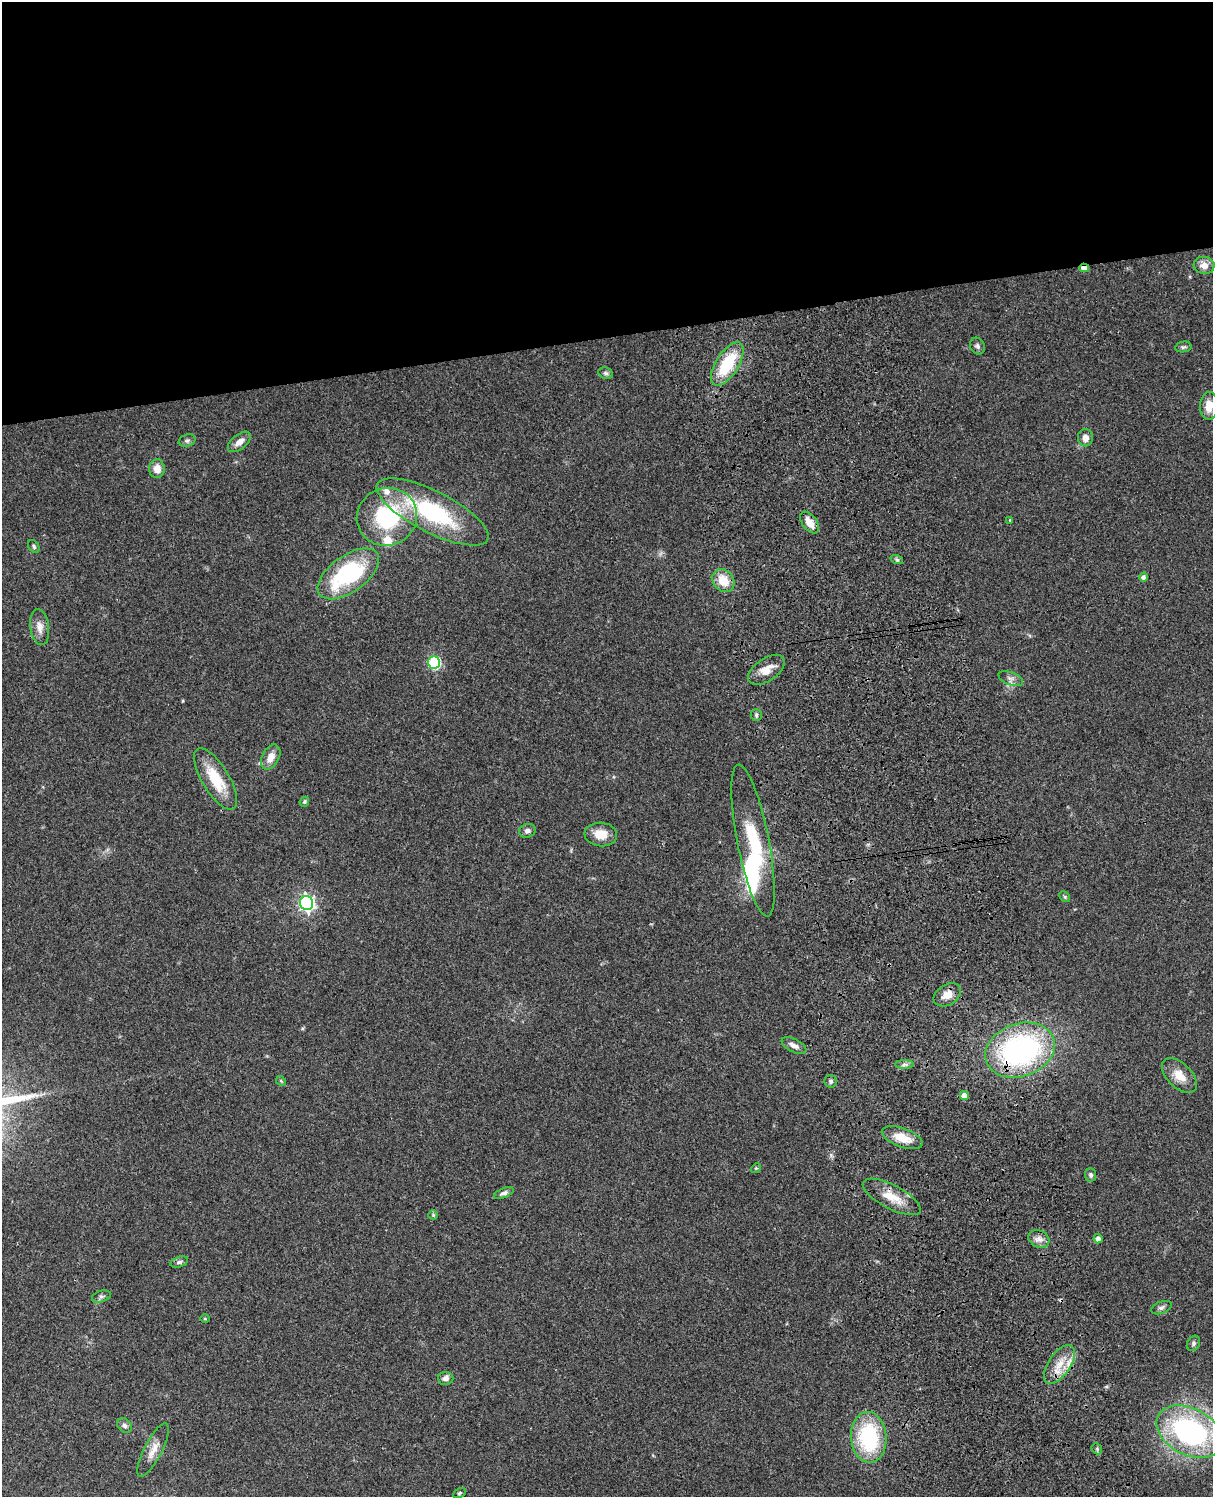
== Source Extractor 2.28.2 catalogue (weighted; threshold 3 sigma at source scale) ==
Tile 2 of 4 x 3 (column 2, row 1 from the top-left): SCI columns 1334-2544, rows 3269-4763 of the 5086 x 4928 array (HDU 1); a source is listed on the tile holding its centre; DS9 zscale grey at full resolution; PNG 1215 x 1499 px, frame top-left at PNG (2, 2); each listed source drawn as its Kron ellipse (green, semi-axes under 4 px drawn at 4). Shown black and unused: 23% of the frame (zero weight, under 3 of 4 exposures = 6% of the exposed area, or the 3 px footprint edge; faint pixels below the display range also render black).
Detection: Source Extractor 2.28.2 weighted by HDU 2 'WHT'; one run over the whole footprint, this tile lists its part. Background 0.0753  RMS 0.0059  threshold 0.0264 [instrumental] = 3 sigma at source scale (4.5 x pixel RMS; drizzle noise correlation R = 1.50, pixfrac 1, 0.05/0.05 arcsec/px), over >= 5 px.
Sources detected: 66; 1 inside a brighter object's white glare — neither listed nor drawn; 3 inside a brighter listed object's ellipse — not listed separately; the other 62 listed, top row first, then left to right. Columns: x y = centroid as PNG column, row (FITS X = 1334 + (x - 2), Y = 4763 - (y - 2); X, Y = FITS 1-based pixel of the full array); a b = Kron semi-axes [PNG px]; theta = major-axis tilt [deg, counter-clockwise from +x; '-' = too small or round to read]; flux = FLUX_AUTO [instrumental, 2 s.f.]
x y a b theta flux
1204 265 10 8 -7 4.7
1084 268 5 4 - 4.8
977 346 9 7 -59 1.7
1183 347 8 5 10 1.2
727 364 24 11 57 30
606 373 7 5 -21 1.3
1209 406 14 9 87 7.6
1085 438 8 7 - 3.7
187 441 8 6 18 1.3
239 442 13 7 39 3.9
157 469 9 8 - 5.4
432 512 62 20 -27 63
387 517 30 28 24 53
1010 520 3 3 - 0.57
810 522 12 7 -53 6
34 546 7 5 -55 1.1
897 560 6 4 -19 0.94
348 574 35 18 36 61
1144 577 4 4 - 1.8
723 581 12 10 -47 10
40 627 18 9 -81 5
434 663 6 6 - 58
766 670 21 11 34 7.5
1011 678 13 6 -21 2.5
756 715 6 5 - 1.1
271 757 13 8 62 5.8
216 779 35 13 -59 20
304 802 5 4 - 1
527 831 8 6 16 2.1
601 834 16 12 -6 8.6
753 840 77 16 -79 38
1065 897 6 4 -46 0.85
307 903 7 6 - 170
947 995 15 10 32 5.7
794 1046 13 6 -27 3
1020 1050 35 26 19 130
905 1064 9 4 1 1.6
1180 1076 21 12 -44 8.2
281 1081 5 4 - 0.62
831 1081 6 6 - 1.4
964 1095 4 4 - 4.2
902 1138 21 9 -20 11
756 1168 5 4 - 0.66
1091 1175 7 5 -85 1.5
504 1193 10 5 22 1.9
892 1197 32 12 -27 12
433 1215 5 5 - 0.72
1039 1239 11 8 -29 3.6
1098 1239 4 4 - 2.5
179 1262 9 5 15 1.4
101 1296 10 5 17 1.5
1161 1308 11 6 21 1.9
205 1319 5 3 - 0.48
1194 1343 8 6 61 1.4
1059 1364 22 11 55 11
446 1378 7 6 - 2.5
124 1426 8 6 -45 1.8
1190 1432 35 23 -27 110
869 1437 25 18 -85 51
1097 1449 6 4 -50 0.91
153 1450 30 9 63 6.8
459 1493 7 4 28 0.78
Overlapping masked pixels (flux is a lower limit): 3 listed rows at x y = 1084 268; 810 522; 1020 1050
Isophote crosses this tile's border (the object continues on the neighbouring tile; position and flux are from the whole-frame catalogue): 2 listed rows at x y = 1209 406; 1190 1432